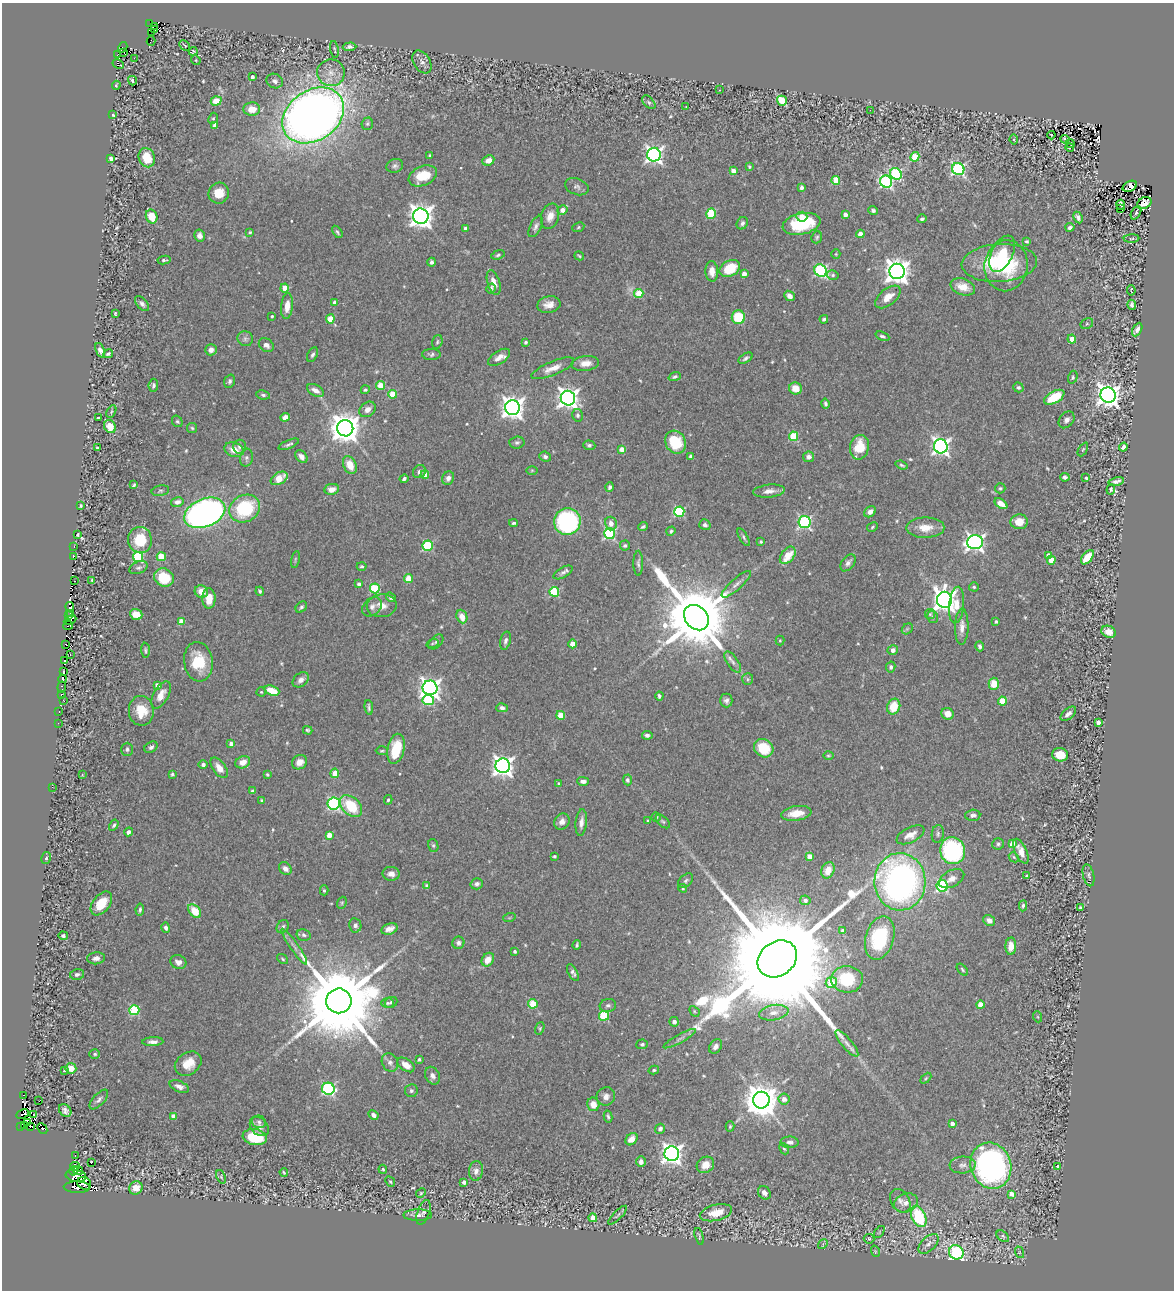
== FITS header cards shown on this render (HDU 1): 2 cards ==
NAXIS1  =                 1172
NAXIS2  =                 1288

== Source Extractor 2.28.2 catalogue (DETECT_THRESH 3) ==
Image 1172 x 1288 px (HDU 1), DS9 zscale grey, 1 PNG px = 1 image px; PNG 1176 x 1292 px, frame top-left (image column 1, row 1288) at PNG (2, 3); each listed source drawn as its Kron ellipse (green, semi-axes under 4 px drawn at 4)
Background 0.434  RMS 0.025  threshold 0.0745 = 3 sigma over >= 5 px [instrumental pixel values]
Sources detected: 613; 11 with non-positive FLUX_AUTO (blend fragments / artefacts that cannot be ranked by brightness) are neither listed nor drawn; of the other 602, the 500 brightest by FLUX_AUTO listed and drawn (102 fainter detections omitted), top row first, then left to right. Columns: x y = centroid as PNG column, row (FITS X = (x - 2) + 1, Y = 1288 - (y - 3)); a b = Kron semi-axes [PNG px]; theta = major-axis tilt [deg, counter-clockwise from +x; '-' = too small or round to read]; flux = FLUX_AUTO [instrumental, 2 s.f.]
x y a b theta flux
150 24 2 2 - 2.6
155 26 2 2 - 32
154 30 3 2 - 3.3
152 32 2 2 - 5.5
151 41 5 2 - 7
185 45 6 3 -44 2.1
123 47 5 2 - 23
350 47 7 4 4 5.6
334 50 8 3 -81 2.1
193 51 4 3 - 3
124 52 2 2 - 12
117 55 3 2 - 1.9
134 58 2 2 - 15
196 60 5 4 - 1.9
422 62 12 8 -58 7.7
118 64 6 2 -27 4.4
331 73 14 13 - 21
252 77 3 3 - 6.7
132 81 5 3 - 7.1
275 81 8 7 - 6.6
116 85 4 3 - 2.1
719 90 3 2 - 2
216 101 5 4 - 23
782 101 5 4 - 81
649 102 8 5 -45 3.1
686 107 3 2 - 5.3
252 109 8 6 2 21
870 110 2 2 - 3.1
113 115 4 3 - 1.9
313 115 33 25 35 2000
213 118 6 4 67 2.2
367 124 6 5 - 3.1
215 125 4 4 - 12
1051 135 4 2 - 2.2
1065 139 4 3 - 2.3
1014 140 5 3 - 2
1070 144 4 3 - 4.6
1070 147 4 3 - 41
654 155 7 7 - 660
430 156 4 3 - 2.5
915 157 5 4 - 70
147 158 10 8 -67 33
111 159 4 3 - 7.7
488 160 6 5 - 13
395 166 8 7 - 5
749 167 3 3 - 2.2
958 169 6 6 - 270
733 171 4 4 - 14
896 174 6 5 - 210
423 176 15 9 24 42
836 180 4 4 - 59
886 182 6 6 - 330
1130 186 7 5 28 17
577 187 12 8 -20 6.4
802 188 4 3 - 5.2
219 193 10 10 - 26
1144 203 8 5 30 6.1
1121 205 5 3 - 9.3
1120 208 4 3 - 36
562 210 5 4 - 13
873 211 5 4 - 3.9
1136 213 7 4 64 2.6
711 214 5 5 - 68
845 215 4 4 - 11
152 216 7 5 -68 33
421 216 8 7 - 1500
550 216 13 8 73 17
802 217 5 5 - 14
1078 217 6 4 -63 5.6
922 219 4 3 - 3.2
742 223 6 5 - 4.2
801 224 19 10 12 91
536 226 11 5 63 6
578 227 6 5 - 2.6
1070 227 4 3 - 5.2
465 228 4 3 - 5.7
250 232 3 3 - 3.3
337 232 7 3 -56 2.9
860 234 4 4 - 22
199 236 6 5 - 9.1
817 237 6 5 - 2.9
1132 239 8 3 2 2.8
1027 241 4 3 - 2.1
836 254 5 4 - 1.9
1002 254 20 10 64 51
498 255 7 4 18 3.1
579 256 5 3 - 2.4
164 260 6 4 9 3.5
431 262 4 4 - 4.4
999 263 38 19 3 120
1006 266 25 21 82 110
730 268 11 8 29 59
820 270 6 5 - 230
712 271 10 6 -88 14
897 271 7 7 - 1700
744 274 4 4 - 14
833 275 6 5 - 3
494 283 13 6 -73 15
963 287 12 8 -19 27
285 288 4 4 - 29
491 288 5 4 - 4.6
1131 290 5 2 - 2.5
639 294 4 4 - 54
789 296 6 4 -42 11
888 297 15 8 39 21
335 302 4 4 - 9
142 304 9 5 -47 5.5
549 305 12 8 11 15
1132 305 5 4 - 5.7
287 306 13 6 84 19
115 313 4 3 - 2.3
272 316 4 3 - 2.5
738 317 7 6 - 68
330 319 4 4 - 41
824 319 4 3 - 3.5
1087 324 7 5 29 3.3
1137 329 7 4 63 6.9
882 336 7 4 -23 3.8
245 339 8 7 - 5.3
1072 339 4 4 - 20
437 342 7 5 73 3.1
525 342 4 4 - 3.7
266 345 8 6 -40 6.9
100 350 8 4 -67 8.6
211 350 6 5 - 9.1
108 354 5 3 - 3.5
431 354 9 5 0 4.1
312 355 8 5 62 4.2
499 357 12 6 34 13
746 358 8 4 33 4.9
585 363 14 7 7 17
553 368 23 7 23 18
675 377 6 4 19 3.4
1073 377 6 4 73 2.9
230 381 7 5 70 4
153 385 6 5 - 4.3
380 385 4 4 - 44
1018 387 5 4 - 3.4
795 388 6 6 - 23
315 390 9 5 -29 12
365 390 4 4 - 3
393 394 4 4 - 45
263 395 7 4 -8 3.4
1108 395 8 7 - 1600
1054 397 11 6 29 53
568 398 7 7 - 1200
825 404 5 3 - 3.5
512 408 7 7 - 1400
368 409 9 7 36 10
111 412 7 4 60 2.3
578 415 6 5 - 4.3
285 417 5 4 - 10
98 418 3 3 - 2.5
1067 420 9 6 51 7.2
177 421 6 5 - 2.8
110 426 7 5 -57 21
192 428 5 5 - 2.4
345 428 8 8 - 2800
793 436 5 4 - 84
676 442 12 10 -63 57
517 443 7 6 - 4
289 444 11 4 23 4.5
589 445 6 5 - 3.4
941 446 7 7 - 670
240 447 7 6 - 5.1
859 447 12 9 80 43
1123 447 4 4 - 11
97 448 3 3 - 2.3
622 449 4 4 - 16
1083 449 7 4 62 2.3
234 450 10 7 -20 22
691 456 4 3 - 4.6
301 457 7 5 -50 8.6
545 457 6 4 -23 3.9
809 457 5 5 - 7.4
246 458 9 6 81 5.2
350 465 9 6 -64 26
902 465 6 3 -20 2.9
532 470 6 4 1 2
419 472 7 6 - 6.6
425 475 4 4 - 25
1065 477 5 4 - 4
279 478 9 6 29 26
448 478 7 5 63 7.1
1086 478 3 3 - 2.3
404 479 4 3 - 3.8
1116 481 8 4 12 6.1
134 485 4 3 - 2.6
610 487 4 4 - 3.9
1000 488 5 5 - 2.6
332 489 7 5 9 12
1111 489 5 4 - 3.4
160 491 9 5 12 3.3
769 491 16 6 6 12
177 502 6 5 - 6.8
1001 504 7 4 -36 21
80 506 3 3 - 3
245 508 16 13 26 120
679 512 5 5 - 130
870 512 6 5 - 9.3
205 513 21 14 22 830
567 522 13 13 - 290
804 522 6 6 - 280
1019 522 8 7 - 21
513 523 4 3 - 3.2
611 524 7 6 - 12
705 525 6 5 - 4.9
643 527 5 3 - 3.1
872 527 6 4 30 2.4
925 528 19 10 1 26
671 531 5 4 - 3.1
610 533 5 5 - 230
78 535 4 3 - 2.5
744 537 10 4 -59 3.7
140 540 13 12 - 48
761 542 3 3 - 2.5
975 542 8 7 - 690
625 545 5 5 - 3
74 546 3 2 - 2.5
428 546 5 5 - 140
788 555 10 6 51 36
1048 555 4 3 - 10
73 556 4 3 - 12
138 557 5 5 - 130
161 557 4 4 - 52
1087 557 8 5 52 35
295 559 8 3 77 2.4
1051 560 4 4 - 37
638 563 12 5 -90 5.1
848 563 9 6 52 7.1
362 566 5 4 - 2.6
139 568 10 6 22 5
563 572 10 5 30 5.7
164 578 10 9 - 57
408 579 4 4 - 47
92 580 4 4 - 2.2
75 581 3 2 - 4.9
359 584 3 3 - 5.4
736 584 19 5 41 9.5
974 587 5 4 - 3
375 588 5 5 - 95
201 591 6 6 - 17
260 591 4 3 - 3
554 592 5 5 - 100
391 597 5 4 - 4.8
209 598 10 6 -90 23
944 600 8 7 - 1400
957 605 18 7 84 28
382 606 15 11 10 19
70 607 5 3 - 15
301 607 6 4 44 4.1
372 607 11 8 44 8.2
70 613 3 2 - 6.2
136 614 6 5 - 22
930 614 5 5 - 2.3
68 616 3 3 - 18
462 617 7 5 -69 19
933 617 6 5 - 2.9
696 618 14 11 -47 22000
70 620 7 2 28 25
181 621 4 4 - 29
996 621 3 3 - 3.6
68 625 5 2 - 3.9
962 627 18 6 88 13
907 629 6 4 43 2.9
1109 632 7 5 -26 17
505 641 9 5 75 5.1
780 641 5 4 - 1.9
436 642 9 5 45 4.2
432 643 6 4 20 2.6
66 644 3 3 - 32
573 644 4 4 - 26
980 646 5 4 - 4.5
145 650 7 4 -87 2.8
893 650 5 4 - 10
70 655 3 2 - 6.4
65 661 3 3 - 4.8
198 662 20 14 -82 58
733 662 12 5 -56 7.3
891 667 5 4 - 4.6
63 672 3 2 - 18
62 679 4 3 - 32
748 679 6 5 - 3.1
301 680 9 6 38 8.5
994 684 6 5 - 29
157 685 4 4 - 11
62 687 5 3 - 4.1
430 688 7 7 - 980
272 691 8 4 -21 33
261 692 4 4 - 2.2
61 694 3 2 - 2.8
161 695 15 7 60 17
659 696 4 3 - 3.9
428 700 6 5 - 110
726 700 7 6 - 5.8
64 701 3 2 - 8
1002 701 4 4 - 54
369 707 7 3 -84 3.4
894 707 8 6 69 38
502 708 6 4 -13 5.9
59 711 3 2 - 4.9
141 711 15 12 -87 38
947 714 6 5 - 19
1068 714 9 5 39 7.7
561 715 4 4 - 44
1098 722 4 4 - 10
58 723 2 2 - 2.2
308 730 5 3 - 2.6
647 735 5 4 - 6.1
231 744 4 4 - 7.5
151 747 7 5 33 4.8
764 748 10 8 -36 50
127 749 6 5 - 3.8
396 749 15 8 77 57
382 751 6 3 -1 2.3
1060 755 8 6 -10 31
828 756 5 4 - 2.2
243 762 7 6 - 14
299 762 8 7 - 15
203 764 4 4 - 4.6
503 766 7 7 - 1000
219 768 12 6 -55 18
335 773 4 4 - 37
82 774 3 3 - 2.6
172 774 3 3 - 2.4
267 775 4 3 - 2.7
627 780 5 4 - 3.9
583 781 5 4 - 7.7
559 784 4 4 - 3.9
52 787 2 2 - 9.3
252 791 4 4 - 3.5
262 800 4 4 - 2.5
388 800 5 4 - 2.6
334 803 6 6 - 290
351 806 13 8 -43 67
796 813 15 7 8 28
973 815 7 5 3 7.6
656 817 4 4 - 2.9
562 821 8 7 - 11
648 821 4 3 - 2.2
663 821 8 5 -43 3.1
581 822 13 5 84 9.4
114 825 6 4 57 3.4
129 832 4 4 - 8.5
938 834 9 6 82 4.3
329 835 4 4 - 23
910 835 15 7 27 16
998 844 6 5 - 3.5
1012 844 4 4 - 23
433 845 6 5 - 3
953 851 13 12 - 260
1021 851 13 6 -65 15
554 856 3 3 - 2.2
810 856 4 4 - 18
1014 857 5 4 - 2.2
46 858 6 4 77 3.4
285 869 7 5 -44 9.3
828 870 8 6 68 18
391 874 8 7 - 9.5
1088 875 11 5 -77 4.5
1027 876 4 3 - 4.5
952 879 13 8 29 13
686 881 9 5 43 4.1
900 882 29 25 -88 660
477 884 6 5 - 5.4
427 886 4 3 - 3.5
942 886 6 5 - 210
683 888 4 4 - 1.9
324 890 5 4 - 3.2
805 900 5 4 - 6.8
101 903 13 8 52 39
342 903 6 4 70 2.3
1023 906 5 4 - 3.4
1080 908 3 3 - 2.4
140 910 6 4 81 3.5
195 911 8 5 -48 37
509 918 6 4 18 2
989 920 6 5 - 8.3
355 925 7 6 - 7.4
283 927 7 5 54 4.1
166 928 5 4 - 5
389 929 8 5 20 10
843 931 4 4 - 8.4
304 935 7 5 -13 3.8
63 936 4 4 - 4.1
880 938 22 14 74 120
458 943 6 6 - 4.8
577 945 5 2 - 2.7
1011 946 8 5 87 16
294 947 21 3 -55 8.7
515 951 3 3 - 3.5
96 958 9 6 6 7.7
283 959 6 4 -38 2.3
777 959 21 17 36 88000
488 960 7 5 56 19
178 962 8 6 -19 8.3
962 970 7 4 -49 2.8
573 973 9 4 -61 5.8
77 974 7 5 13 4.2
847 979 16 13 -2 72
831 982 6 5 - 52
339 1001 12 12 - 33000
391 1002 6 5 - 3.7
387 1003 6 5 - 3.4
533 1004 4 4 - 62
608 1005 8 6 14 4.8
980 1005 4 4 - 29
134 1010 5 5 - 120
694 1011 6 4 -48 2.3
774 1013 15 7 10 14
604 1016 5 5 - 86
1038 1017 6 3 -71 1.9
674 1022 5 4 - 7.6
540 1028 7 4 73 2.3
680 1039 18 3 29 6
153 1042 11 4 2 7.2
847 1043 16 5 -50 9.9
642 1044 5 5 - 3.1
716 1046 8 5 53 8.1
95 1054 5 4 - 2.6
419 1059 3 3 - 3.2
390 1062 9 7 -62 7
188 1064 14 11 34 26
406 1065 9 6 -36 14
71 1068 5 5 - 18
65 1070 4 3 - 2.7
654 1070 5 4 - 2.7
433 1076 9 7 -64 7.6
926 1078 6 4 45 2.2
179 1087 10 5 -22 8.6
328 1089 6 6 - 260
411 1091 6 6 - 4.1
24 1095 3 2 - 3.3
606 1096 9 9 - 9.4
99 1099 12 5 48 5.7
784 1099 5 5 - 11
761 1100 8 8 - 4100
39 1101 2 2 - 2.7
593 1104 7 6 - 19
65 1110 7 5 -49 6.9
22 1114 6 3 27 97
33 1114 3 2 - 2.4
373 1115 5 4 - 7.2
173 1116 4 4 - 12
608 1116 6 3 -77 3.1
28 1122 3 2 - 5
259 1122 7 6 - 3.8
952 1123 4 4 - 11
25 1125 4 3 - 40
30 1126 2 2 - 29
730 1126 5 4 - 2.6
20 1127 2 2 - 15
259 1127 11 8 -46 8.3
42 1128 6 2 -48 7.7
660 1129 5 4 - 5.4
255 1137 12 8 -9 62
631 1139 7 5 49 15
790 1142 9 5 -1 7.9
784 1149 6 4 -66 2.6
672 1154 7 7 - 1100
75 1156 3 2 - 11
91 1162 3 2 - 3.2
641 1162 5 4 - 7.7
705 1165 9 7 34 18
963 1165 13 8 4 9.9
75 1166 5 4 - 120
991 1166 23 20 -71 530
1058 1166 4 3 - 3.2
383 1169 4 3 - 2
74 1171 5 4 - 180
78 1171 5 3 - 160
476 1171 10 7 83 9.7
284 1172 4 3 - 2.1
76 1176 10 6 -8 560
221 1177 7 4 -66 3
390 1182 5 4 - 2.4
464 1182 4 4 - 5.1
84 1183 7 6 - 440
77 1187 13 5 -2 460
136 1188 7 6 - 22
421 1193 5 4 - 2.3
764 1193 7 6 - 8.3
1011 1194 4 4 - 12
900 1201 13 9 -58 9.2
906 1203 12 9 21 12
423 1212 13 6 70 5.3
716 1213 16 8 14 32
418 1215 14 5 0 7.8
618 1215 12 3 44 2.4
919 1216 11 7 -66 110
593 1218 4 4 - 25
879 1232 7 3 54 2.2
699 1236 8 3 -74 2.3
1003 1236 7 5 -41 2.9
869 1239 5 5 - 2.4
823 1244 5 4 - 2.2
929 1244 12 7 44 9
875 1251 6 3 -72 2
956 1252 7 7 - 270
1019 1252 6 3 -72 1.9
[102 fainter detections neither listed nor drawn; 11 non-positive-flux detections neither listed nor drawn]